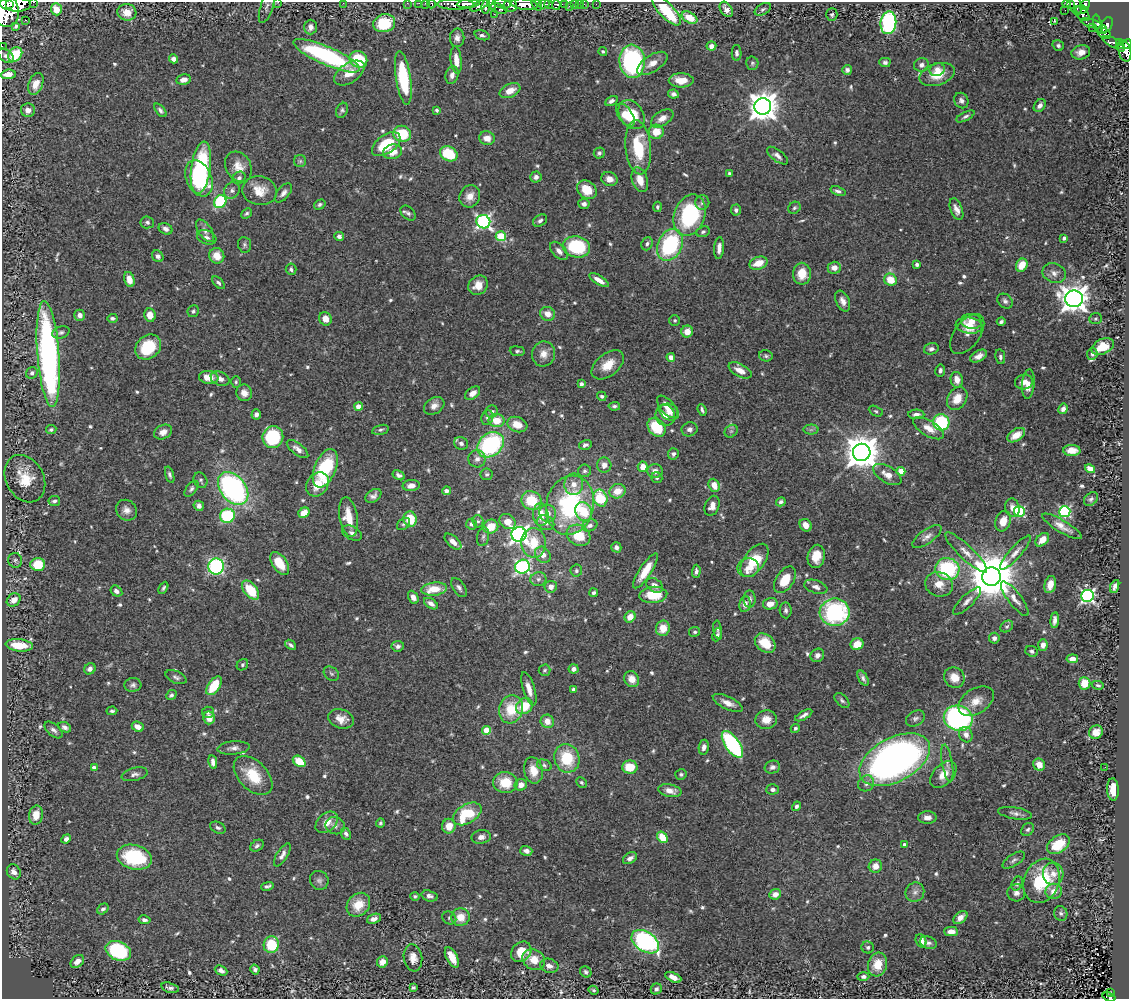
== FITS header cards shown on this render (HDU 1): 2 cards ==
NAXIS1  =                 1127
NAXIS2  =                  997

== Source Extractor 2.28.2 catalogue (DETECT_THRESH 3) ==
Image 1127 x 997 px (HDU 1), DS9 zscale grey, 1 PNG px = 1 image px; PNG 1131 x 1001 px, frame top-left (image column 1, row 997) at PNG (2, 2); each listed source drawn as its Kron ellipse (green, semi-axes under 4 px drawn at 4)
Background 0.812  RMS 0.028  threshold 0.0839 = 3 sigma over >= 5 px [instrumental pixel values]
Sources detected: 666; of the 666, the 500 brightest by FLUX_AUTO listed and drawn (166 fainter detections omitted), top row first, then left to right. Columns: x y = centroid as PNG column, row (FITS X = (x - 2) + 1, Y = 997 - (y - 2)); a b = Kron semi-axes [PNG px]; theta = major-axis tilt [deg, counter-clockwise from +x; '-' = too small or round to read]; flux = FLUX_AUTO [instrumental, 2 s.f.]
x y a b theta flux
34 2 3 2 - 64
278 2 2 2 - 7.6
343 3 2 2 - 18
407 3 2 2 - 14
419 3 2 2 - 14
425 3 2 2 - 15
1067 3 4 3 - 30
1070 3 3 3 - 130
10 4 2 2 - 6400
15 4 15 7 -4 3600
432 4 4 3 - 44
456 4 18 5 0 1300
468 4 11 4 5 2000
492 4 6 3 -71 430
502 4 9 4 -11 570
524 4 13 5 -8 4200
544 4 5 3 - 480
549 4 5 4 - 420
565 4 4 3 - 270
575 4 3 3 - 49
579 4 2 2 - 8.1
584 4 2 2 - 14
596 4 2 2 - 8.9
537 5 6 3 -51 450
556 5 5 4 - 250
1076 5 11 5 -79 320
1085 5 5 4 - 520
479 6 10 4 27 690
486 6 7 4 82 630
510 6 6 6 - 1200
569 6 2 2 - 12
267 7 17 6 72 6.6
4 9 18 14 -66 6600
56 9 6 5 - 27
499 9 9 5 -18 260
726 9 8 5 -56 11
763 9 9 5 30 4.2
1065 10 2 2 - 5.9
1081 10 6 4 -2 340
667 11 19 7 -46 110
127 12 9 8 - 23
494 14 2 2 - 7.5
1082 14 9 5 -43 640
832 15 6 5 - 3.6
689 18 8 5 -29 31
26 20 3 2 - 110
1054 21 2 2 - 530
384 23 11 9 15 85
888 23 11 8 83 280
1091 23 11 3 -17 180
1098 24 10 4 -75 270
1107 25 8 5 65 630
16 26 4 3 - 3.7
310 27 7 6 - 9.4
1093 28 2 2 - 7.5
1102 29 5 2 - 230
1104 33 7 5 -32 430
482 35 8 4 -17 5
457 38 9 7 89 9
1113 42 11 4 -24 300
1119 43 3 3 - 170
1127 44 5 3 - 310
2 46 2 2 - 11
711 46 5 4 - 9
1058 46 6 5 - 4.5
1121 47 5 2 - 110
603 51 4 4 - 4.3
1125 51 11 6 -75 590
1081 52 9 7 14 14
737 53 8 5 -89 5.8
15 55 8 6 48 55
6 56 9 5 -39 5.8
327 56 36 9 -24 260
173 59 4 4 - 8.3
358 59 9 8 - 86
456 60 14 5 -84 19
632 61 16 12 -85 320
885 62 5 4 - 5
652 63 17 8 32 19
752 63 7 6 - 3.8
921 65 7 7 - 8.2
937 69 8 6 22 13
847 70 5 5 - 5.8
349 73 17 9 34 27
8 74 7 5 7 17
937 74 18 11 17 40
452 75 9 6 73 9.3
403 78 27 7 -81 120
184 80 7 5 13 13
681 80 12 7 1 27
36 84 11 7 69 19
510 91 11 6 25 22
673 94 5 4 - 5.5
611 101 7 4 29 5.6
961 101 8 7 - 6.9
1040 105 7 5 53 10
763 106 8 8 - 2900
28 110 7 7 - 12
160 110 8 4 -50 5.8
342 110 8 5 63 4.4
437 110 4 3 - 3.8
625 115 13 7 -56 31
632 115 16 11 -54 53
965 116 10 4 27 5
662 118 12 7 33 16
656 132 7 7 - 33
402 134 9 8 - 76
487 138 8 7 - 15
386 144 16 9 35 74
638 147 27 12 -84 93
392 152 9 7 10 24
599 153 5 5 - 5.3
449 154 9 7 -27 84
777 156 12 5 -37 9.7
300 161 6 6 - 3.9
238 167 16 12 -61 23
201 168 26 9 82 160
730 174 3 3 - 5.3
536 177 5 5 - 9.1
199 178 19 12 -66 190
239 178 7 6 - 6.4
609 179 8 7 - 14
640 180 13 7 -72 26
232 190 8 7 - 6.8
587 190 10 8 -40 36
260 191 17 14 -11 32
838 191 8 4 -19 5.4
283 193 11 6 51 8.5
470 196 11 10 - 19
220 202 7 6 - 130
702 202 7 7 - 5.2
320 204 6 4 34 3.9
584 204 6 5 - 7.7
657 207 5 4 - 3.9
794 208 6 5 - 3.8
956 209 11 6 -69 12
736 210 5 5 - 5.2
247 213 6 4 42 4
408 213 9 6 -43 5.5
690 215 21 15 69 180
540 220 7 5 34 5.3
147 222 7 6 - 5.1
483 222 7 6 - 460
165 229 7 5 -27 7.3
205 231 13 6 -55 9.4
703 232 7 5 21 3.9
339 236 5 4 - 7.1
501 236 5 5 - 86
207 237 10 7 -21 7.3
1064 238 4 3 - 5.5
647 244 7 5 68 5.2
245 245 8 6 -82 5
670 245 17 12 65 200
577 247 13 10 -12 120
719 248 11 4 86 11
559 251 11 6 -46 11
158 256 6 5 - 7.6
217 256 8 7 - 23
759 263 9 6 18 32
917 264 4 3 - 5.2
1022 265 7 5 58 31
834 268 6 6 - 15
291 269 6 5 - 4.6
1054 273 12 9 -21 12
802 274 11 9 90 34
129 279 8 5 -73 19
599 280 11 4 -32 17
890 280 6 6 - 35
218 283 7 4 -46 4.8
478 285 10 9 - 24
1074 299 9 8 - 2400
843 301 11 6 -65 12
1005 301 8 6 -41 6.3
193 311 6 5 - 4.2
547 314 7 6 - 19
80 315 5 5 - 12
150 315 7 5 -80 20
112 318 5 3 - 4.2
325 319 7 6 - 19
1096 319 6 5 - 3.5
675 320 5 5 - 3.4
971 321 10 7 -9 25
1001 322 4 3 - 4.3
969 326 13 8 -6 20
61 332 9 6 18 5.1
687 332 6 6 - 19
967 334 23 12 54 16
1103 346 12 7 25 34
148 347 14 11 40 80
931 349 7 5 14 7.2
517 351 7 5 -6 4.3
48 354 53 11 -86 620
543 354 12 11 - 18
1092 354 6 5 - 5.3
766 356 7 5 -12 4.2
979 356 9 5 29 11
671 357 4 4 - 11
1000 357 7 5 -79 4.6
608 365 19 11 39 33
740 370 12 6 -28 18
940 370 6 5 - 5.9
32 373 6 5 - 5.5
209 377 10 6 -8 23
220 379 10 6 -24 8.9
957 380 8 6 -78 18
236 382 6 5 - 3.3
1024 382 9 7 15 17
581 384 4 4 - 6.3
1028 384 15 6 85 16
244 393 8 7 - 14
473 393 8 5 38 12
602 396 5 4 - 3.7
957 398 12 9 58 29
359 406 4 4 - 29
434 406 11 8 32 12
614 406 6 4 5 4.1
667 407 14 7 -49 21
1063 409 5 4 - 7.5
702 410 6 3 -68 4.2
876 411 7 4 -27 3.7
492 412 6 6 - 6
669 412 10 8 -26 15
256 414 5 4 - 7
916 414 8 5 0 8
665 415 10 9 - 16
487 418 7 6 - 5.2
496 420 8 6 2 33
941 422 8 8 - 140
517 425 10 7 -20 24
657 427 10 8 -48 68
928 428 17 8 -31 21
689 429 8 7 - 7.4
51 430 5 4 - 4
380 430 9 5 13 4.2
811 430 7 5 0 3.9
731 431 7 5 43 4.3
163 432 9 7 27 14
1016 435 10 6 32 21
273 437 11 10 - 140
461 443 7 6 - 7
490 445 14 11 40 240
585 445 6 4 15 6.4
298 449 13 5 -38 11
1072 450 8 5 1 19
862 452 9 8 - 4300
673 454 6 5 - 6
477 459 9 8 - 10
604 465 7 7 - 12
643 467 5 5 - 23
325 468 20 10 68 140
1090 469 5 4 - 16
584 471 6 6 - 4.4
655 471 7 7 - 12
901 471 4 4 - 40
487 474 6 6 - 4.3
170 475 8 4 -72 4.7
399 475 6 4 -30 5.9
887 475 16 8 -31 19
657 478 6 5 - 3.6
25 479 25 19 -61 56
201 480 8 6 -61 4.6
317 484 13 10 51 33
574 484 11 9 88 17
714 485 7 5 -68 22
411 486 8 5 7 13
233 488 18 12 -50 440
191 489 9 5 51 5.2
446 491 4 4 - 9
617 491 8 7 - 26
373 496 9 6 34 8.1
600 498 9 7 -68 85
1091 499 8 6 44 4.8
54 501 6 5 - 5.3
531 501 10 9 - 61
781 502 5 4 - 4.6
570 505 30 23 77 240
199 506 5 5 - 7.3
712 506 10 7 68 14
1012 508 9 7 -76 13
126 510 11 9 -42 12
1019 511 5 5 - 200
584 512 10 8 -64 52
1065 512 5 5 - 260
304 513 6 5 - 21
548 513 8 8 - 14
541 515 11 7 -87 31
227 516 7 7 - 130
348 517 20 9 -80 41
410 519 7 7 - 51
478 521 6 5 - 4
1003 521 10 7 70 24
508 522 8 7 - 22
546 523 9 7 -24 11
403 524 7 5 39 3.8
471 524 5 5 - 6.9
590 525 8 6 22 7.9
806 525 6 5 - 15
1062 526 22 6 -31 17
491 527 7 7 - 40
352 533 11 6 -28 9
519 534 7 7 - 750
579 535 12 10 -29 54
483 537 9 6 79 5.9
927 537 17 7 36 11
1042 540 8 5 44 18
453 542 10 5 -42 14
534 543 15 12 -86 54
616 547 5 5 - 7.2
966 552 28 7 -43 21
1015 553 22 6 48 14
543 555 9 7 -49 16
816 556 11 8 78 29
15 560 7 7 - 5.2
754 560 19 10 54 67
280 563 13 7 -56 43
38 564 7 6 - 57
216 566 8 8 - 290
522 567 7 7 - 360
748 568 11 9 10 13
947 569 12 11 - 180
576 571 6 5 - 4.6
645 571 20 6 57 39
696 571 7 4 87 5.3
991 577 9 9 - 10000
538 579 8 7 - 6.8
785 580 15 8 57 42
939 584 14 12 -17 25
1050 584 9 5 76 17
655 585 9 6 -33 11
1115 586 7 4 68 7.4
551 587 6 6 - 12
816 587 12 6 -19 10
163 588 6 4 63 4
459 588 11 6 -55 6.4
434 589 13 6 6 41
251 590 11 6 -51 70
116 591 6 5 - 8.1
594 593 4 4 - 4.2
653 595 14 8 5 54
1087 596 6 6 - 460
413 597 7 5 -63 12
749 599 8 6 -87 5.3
1015 599 21 6 -53 14
14 600 7 6 - 19
967 601 18 6 44 11
431 604 8 4 -33 9.7
745 604 8 5 79 10
770 604 7 5 13 16
786 610 8 6 -86 5.3
835 612 15 13 7 240
630 617 6 5 - 21
1055 620 7 4 84 8.2
1007 626 7 5 37 3.9
663 628 8 7 - 29
718 629 9 4 -84 3.5
695 632 5 5 - 3.8
717 635 7 4 68 4.2
994 638 5 5 - 8.5
765 643 11 8 -38 39
857 644 6 5 - 29
19 645 13 6 -6 52
291 645 6 3 -40 4.9
1043 645 5 4 - 12
398 646 6 5 - 5.7
1032 651 6 5 - 4.3
817 655 7 6 - 7.5
1072 659 6 4 6 15
242 665 6 5 - 3.8
90 669 6 5 - 7.9
573 669 5 4 - 9.4
545 670 6 5 - 4.1
331 674 8 6 -38 4.6
176 677 11 6 -23 6.1
954 677 11 10 - 24
863 678 8 4 -62 5.8
632 679 8 7 - 19
1084 683 6 6 - 37
133 685 8 7 - 6
1098 685 6 4 -13 3.6
214 686 11 5 55 65
529 689 17 6 -73 19
573 689 3 3 - 4
171 695 5 4 - 4.6
842 700 9 5 -46 4.7
976 701 19 12 32 26
728 703 16 6 -25 16
524 706 9 7 35 46
511 709 14 11 74 56
112 711 5 3 - 3.7
208 712 6 6 - 4.2
804 715 9 3 29 7.2
209 718 6 6 - 20
958 718 14 12 -19 470
341 719 13 9 -19 20
915 719 10 7 31 6.5
766 720 11 9 9 22
547 721 7 6 - 17
65 727 7 5 -24 7
138 727 6 4 -26 13
795 728 5 4 - 3.6
54 730 11 6 -42 7.3
486 730 4 4 - 46
1096 732 7 6 - 17
966 735 8 6 -64 10
732 744 15 7 -56 280
704 747 7 5 81 8.4
234 748 16 6 4 9.9
567 758 14 12 -73 79
895 760 38 22 28 1100
299 761 7 5 -35 40
213 762 7 4 -80 8.4
947 763 18 5 -81 10
544 765 7 5 -23 4.3
1039 765 6 5 - 20
630 767 7 6 - 40
772 767 8 6 15 7.4
1105 767 2 2 - 5.1
94 768 4 4 - 14
533 770 13 9 -78 27
135 774 13 6 13 7.7
681 774 6 5 - 3.8
943 774 16 10 47 24
253 775 23 14 -45 58
581 782 6 4 -44 3.5
505 783 12 10 -8 44
866 783 8 7 - 7.8
521 785 6 6 - 13
773 789 6 5 - 5.8
1113 789 11 6 -86 26
670 791 11 6 -10 16
796 806 5 4 - 4.9
1015 813 17 6 -10 9.2
467 814 15 9 30 89
36 815 9 7 82 28
927 817 9 6 0 11
327 822 13 9 41 22
380 823 4 4 - 3.3
335 826 10 8 -21 8
449 826 7 6 - 21
218 828 8 5 -25 5.4
1028 829 7 5 43 4.6
346 834 6 4 -64 5.8
481 837 10 7 11 9.9
662 837 6 5 - 42
66 839 5 4 - 7.4
904 844 4 3 - 5.6
1058 844 13 8 35 53
257 846 7 5 35 5.2
526 851 6 5 - 6.9
282 855 13 5 58 9.5
134 857 18 12 -14 130
630 858 7 5 31 8.4
1014 860 13 6 33 6.4
875 866 7 6 - 19
14 872 8 6 -57 12
1053 874 11 10 - 17
319 880 10 9 - 7.2
1042 881 23 17 69 110
1017 883 7 5 63 4.2
267 886 6 3 13 4.7
1054 891 8 7 - 18
915 892 10 9 - 10
1016 893 9 8 - 9.4
775 894 6 5 - 15
415 896 5 4 - 3.4
429 896 8 5 -16 7.3
358 905 13 10 47 38
103 909 6 4 41 5.5
1061 913 7 6 - 5.1
460 917 9 9 - 27
960 917 8 5 39 14
449 918 7 6 - 4.5
374 919 7 4 21 8.6
144 920 6 4 -10 6.7
951 932 7 4 -2 15
921 941 7 5 -70 16
645 942 15 10 -34 330
928 943 9 6 -17 6.1
271 945 8 7 - 79
868 947 6 6 - 4.7
118 951 13 9 -24 170
521 952 11 9 45 37
452 957 11 5 -62 26
413 958 14 9 -82 16
534 960 12 10 -29 28
77 961 7 5 42 13
382 962 6 5 - 15
877 965 12 9 73 38
549 966 9 7 -16 11
255 969 5 4 - 5.2
221 970 6 4 -26 7.5
586 972 6 5 - 4.7
863 976 6 4 0 5.9
673 977 8 4 -24 21
170 988 9 5 -15 6.3
413 988 4 3 - 3.3
656 989 6 5 - 5.7
593 990 5 4 - 3.4
1110 993 3 2 - 14
1109 997 7 3 -20 54
At the frame edge (FLAGS 8, measured only in part): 19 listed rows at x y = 34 2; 278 2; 343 3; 407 3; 419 3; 425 3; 1070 3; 432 4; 456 4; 468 4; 492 4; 502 4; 524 4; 1076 5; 510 6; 4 9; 1127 44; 2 46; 1109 997
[166 fainter detections neither listed nor drawn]